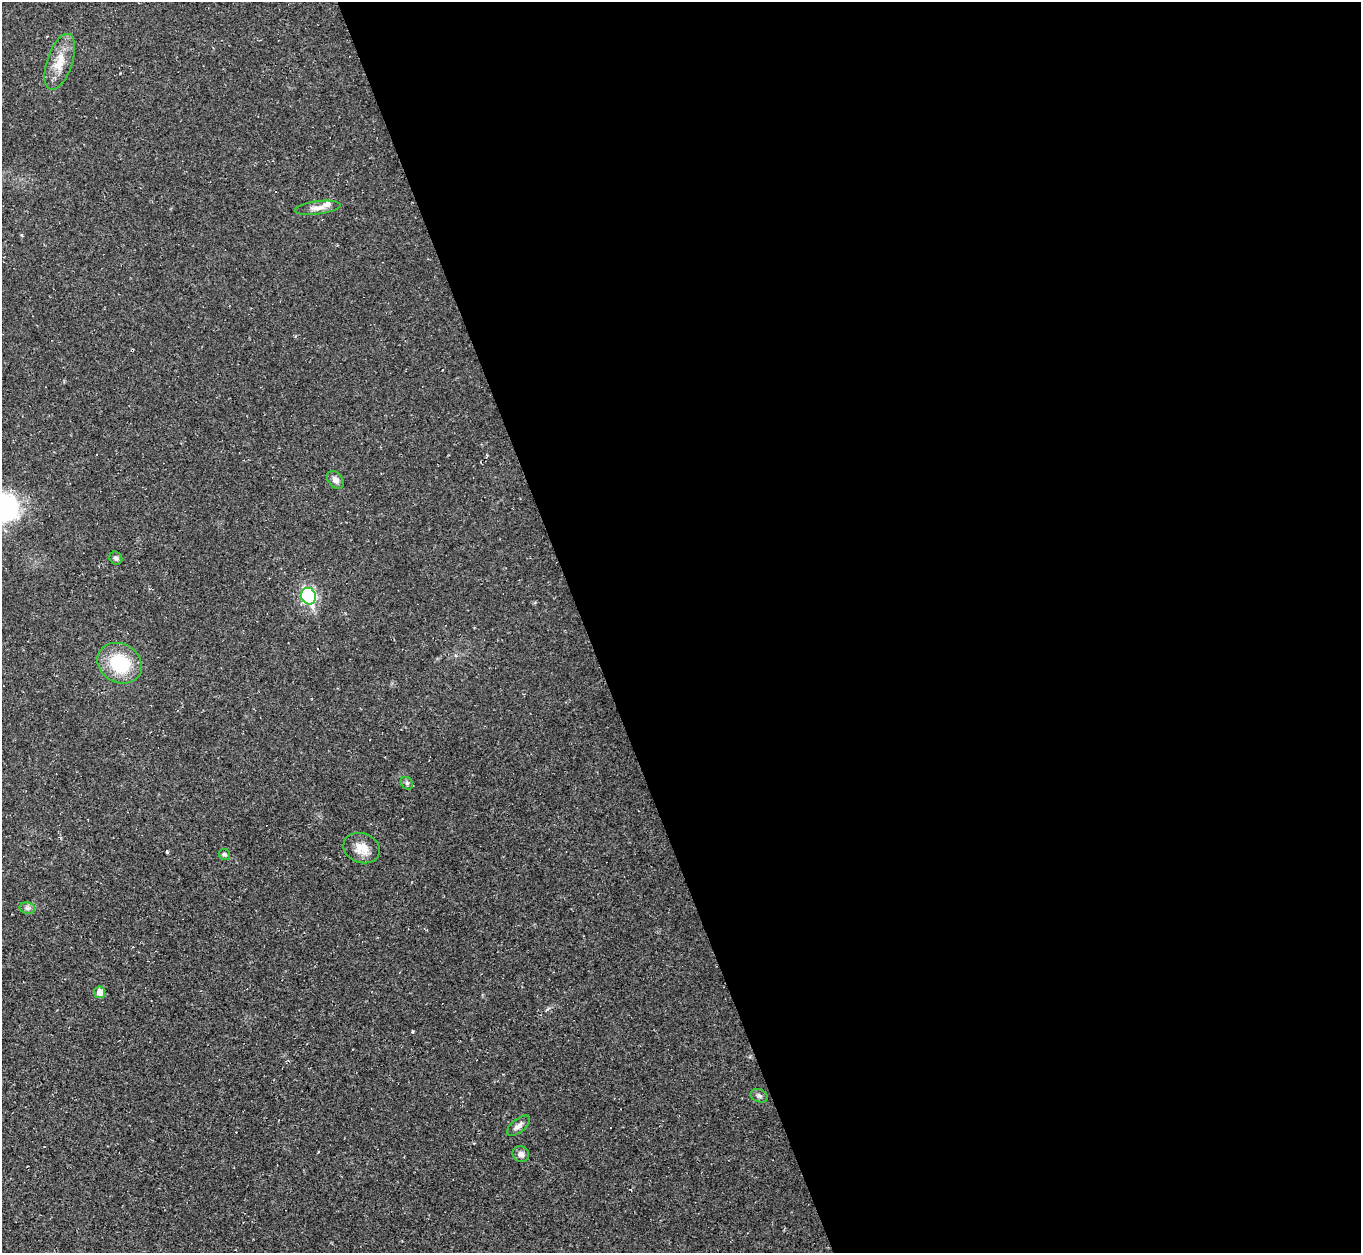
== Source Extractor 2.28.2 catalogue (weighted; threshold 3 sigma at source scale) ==
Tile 8 of 4 x 4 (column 4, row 2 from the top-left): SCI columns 4079-5437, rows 2775-4025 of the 5437 x 5422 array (HDU 1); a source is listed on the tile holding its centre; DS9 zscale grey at full resolution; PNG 1363 x 1255 px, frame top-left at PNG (2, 2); each listed source drawn as its Kron ellipse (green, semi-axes under 4 px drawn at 4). Shown black and unused: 57% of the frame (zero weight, under 2 of 3 exposures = <1% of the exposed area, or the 3 px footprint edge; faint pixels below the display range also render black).
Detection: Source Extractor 2.28.2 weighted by HDU 2 'WHT'; one run over the whole footprint, this tile lists its part. Background 0.052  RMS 0.007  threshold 0.0317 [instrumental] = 3 sigma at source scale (4.5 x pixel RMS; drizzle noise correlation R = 1.50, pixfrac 1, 0.05/0.05 arcsec/px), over >= 5 px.
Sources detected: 17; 2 cosmic-ray / hot-pixel residue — neither listed nor drawn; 1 inside a brighter listed object's ellipse — not listed separately; the other 14 listed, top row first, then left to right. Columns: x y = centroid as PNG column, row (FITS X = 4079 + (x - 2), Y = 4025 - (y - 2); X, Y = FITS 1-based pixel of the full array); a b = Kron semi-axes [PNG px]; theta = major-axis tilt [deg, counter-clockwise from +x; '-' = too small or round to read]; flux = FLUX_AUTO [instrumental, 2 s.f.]
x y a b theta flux
60 62 29 12 71 14
318 208 23 6 7 5.2
335 480 10 7 -51 3.3
116 558 7 6 - 1.9
309 596 8 7 - 110
120 663 23 19 -31 36
407 783 7 5 -46 1.5
362 848 19 14 -20 9.4
224 854 6 5 - 1.4
27 908 8 5 -11 2
100 992 6 5 - 5.5
759 1096 9 6 -21 2.1
519 1126 14 6 38 3.5
521 1154 8 7 - 2.9